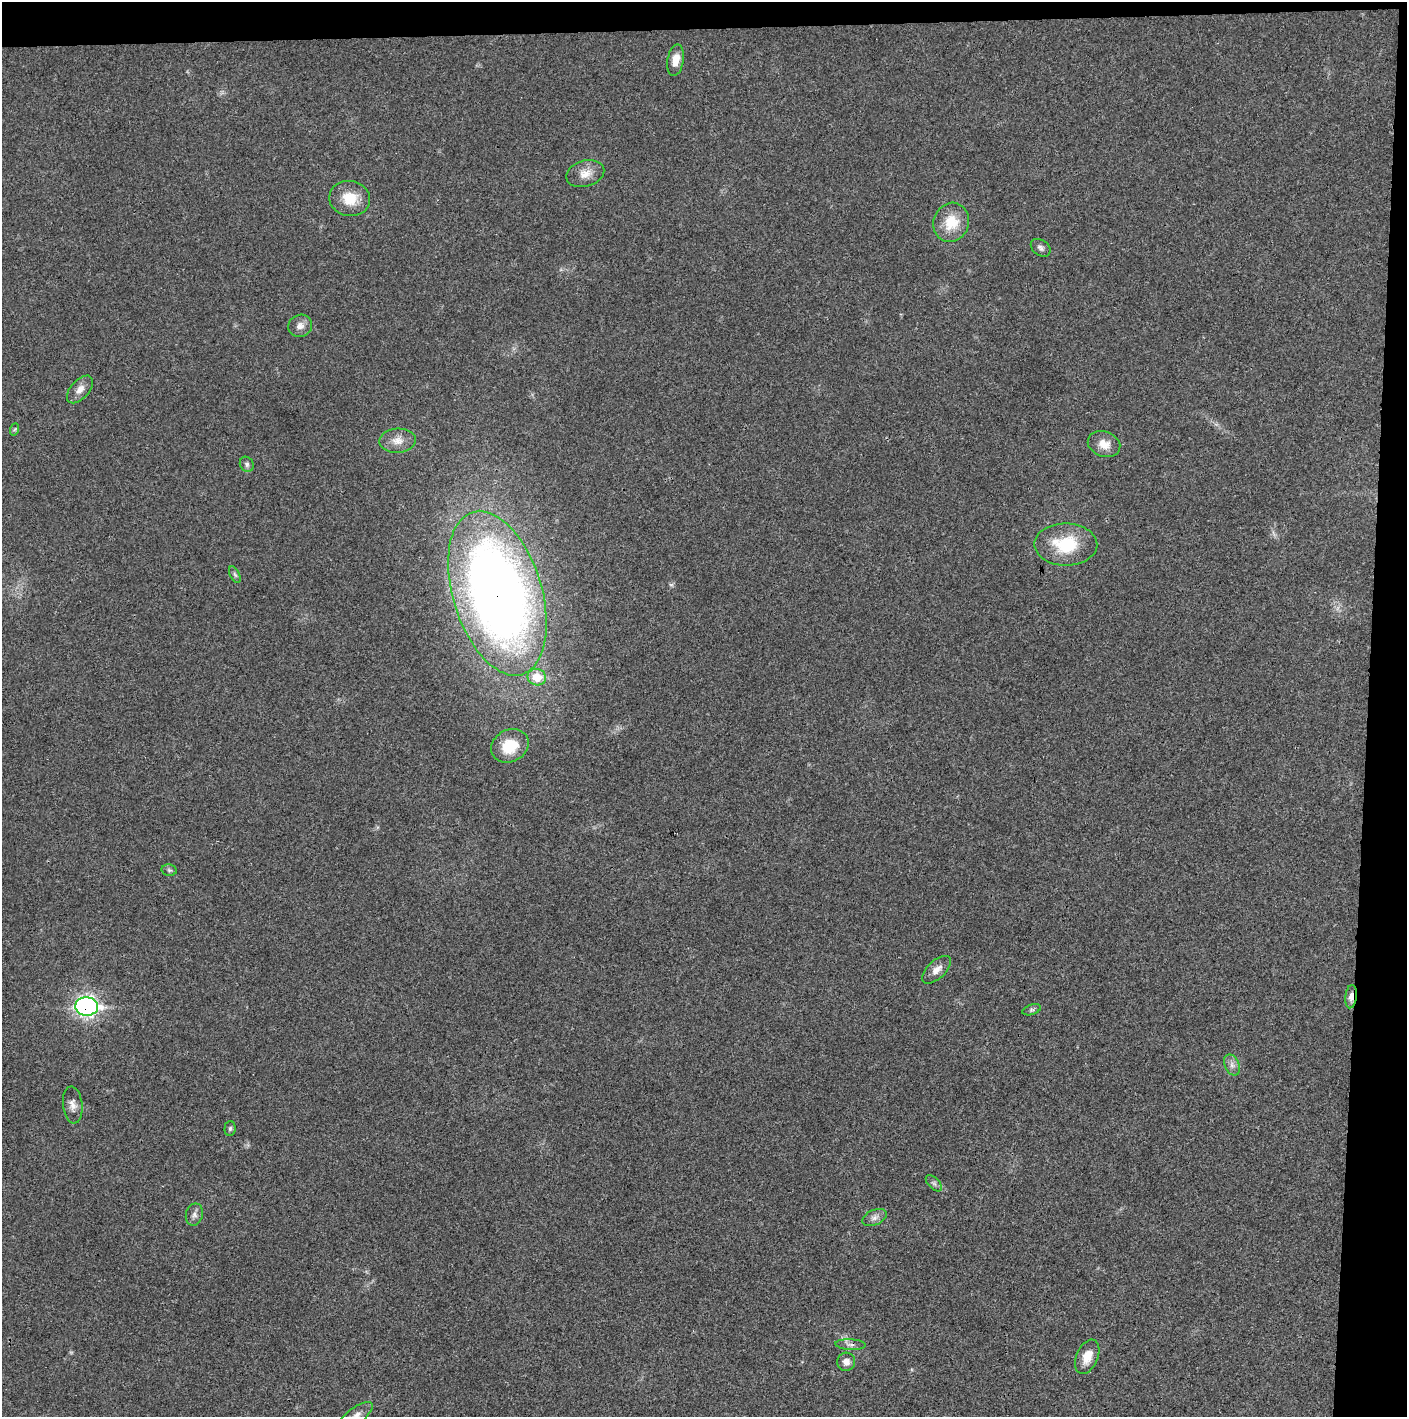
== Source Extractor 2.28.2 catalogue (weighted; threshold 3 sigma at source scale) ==
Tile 3 of 3 x 3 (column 3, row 1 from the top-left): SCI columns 2816-4220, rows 2831-4245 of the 4225 x 4245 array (HDU 1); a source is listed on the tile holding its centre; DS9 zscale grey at full resolution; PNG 1409 x 1419 px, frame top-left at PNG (2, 2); each listed source drawn as its Kron ellipse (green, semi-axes under 4 px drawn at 4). Shown black and unused: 5% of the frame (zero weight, under 3 of 4 exposures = <1% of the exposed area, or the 3 px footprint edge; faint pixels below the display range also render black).
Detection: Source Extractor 2.28.2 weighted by HDU 2 'WHT'; one run over the whole footprint, this tile lists its part. Background 0.0197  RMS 0.0041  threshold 0.0186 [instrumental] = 3 sigma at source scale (4.5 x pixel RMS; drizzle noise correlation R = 1.50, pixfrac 1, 0.05/0.05 arcsec/px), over >= 5 px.
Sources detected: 31; all 31 listed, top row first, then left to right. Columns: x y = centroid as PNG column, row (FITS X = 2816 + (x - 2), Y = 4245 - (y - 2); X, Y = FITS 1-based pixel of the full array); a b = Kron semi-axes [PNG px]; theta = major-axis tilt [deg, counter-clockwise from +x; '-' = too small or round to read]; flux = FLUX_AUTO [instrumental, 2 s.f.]
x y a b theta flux
676 60 16 8 81 4.8
585 174 19 13 16 5.2
350 198 20 17 -10 9.2
951 222 20 17 67 11
1041 248 11 7 -36 1.5
300 326 12 11 - 2.8
80 389 16 9 48 3.5
15 429 6 4 70 0.6
398 441 18 12 3 4.6
1104 444 17 12 -21 5
247 464 8 6 -58 1.1
1066 544 31 21 -1 20
235 575 9 5 -62 0.93
497 593 85 44 -73 430
537 677 9 8 - 8.9
510 746 19 16 27 13
169 870 7 5 -13 0.9
937 970 18 9 43 3.4
1351 997 12 5 83 2.7
87 1006 11 9 -3 140
1032 1010 10 5 17 0.94
1232 1065 11 7 -65 2.1
73 1105 18 9 -85 3
230 1128 7 5 87 0.86
934 1183 10 5 -45 1.2
194 1215 11 8 76 1.9
874 1218 13 7 23 2.1
850 1345 15 5 -3 1.8
1087 1357 18 10 68 5.7
846 1362 9 9 - 2.7
356 1416 20 8 37 3.5
Overlapping masked pixels (flux is a lower limit): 3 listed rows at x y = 497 593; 1351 997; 87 1006
Isophote crosses this tile's border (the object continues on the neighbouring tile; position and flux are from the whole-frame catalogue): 1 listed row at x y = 356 1416